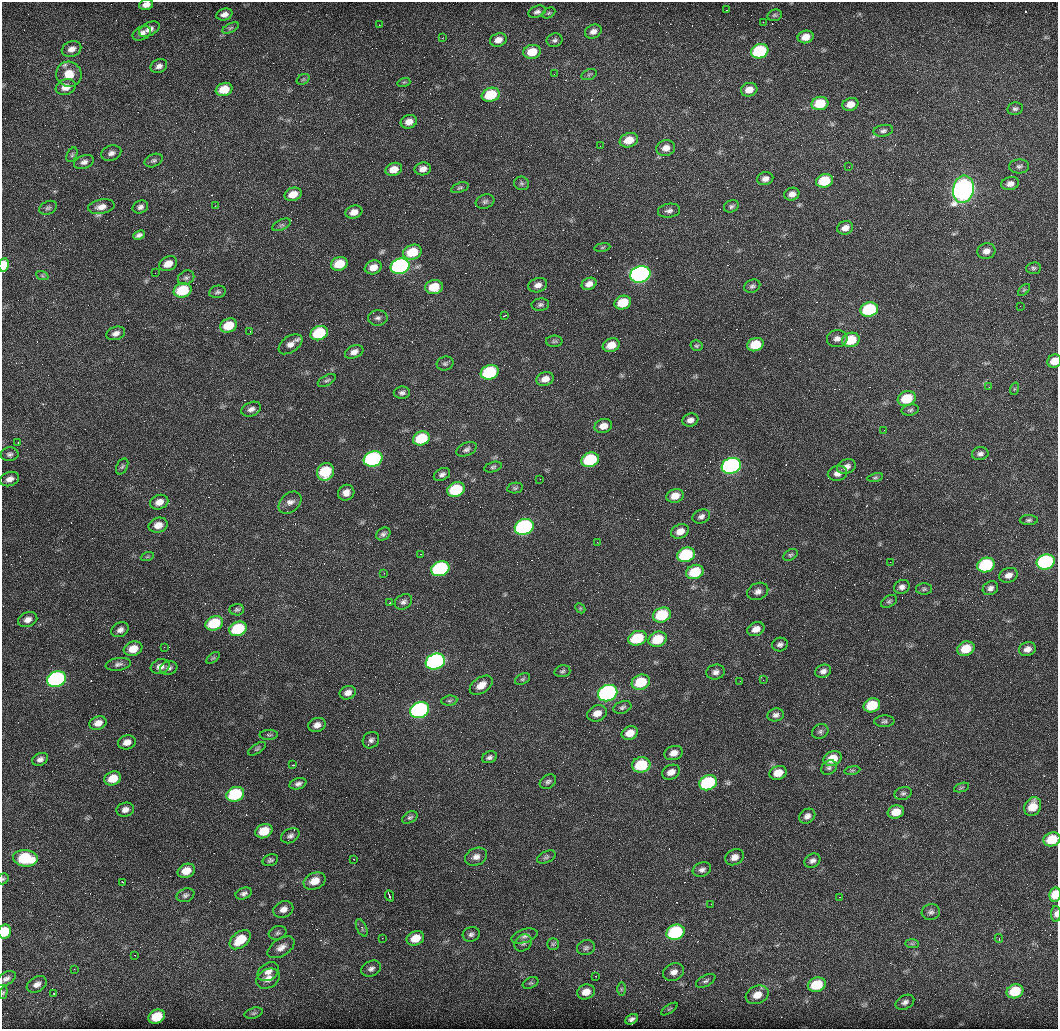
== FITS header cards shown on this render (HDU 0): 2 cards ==
NAXIS1  =                 1056 /fastest changing axis
NAXIS2  =                 1027 /next to fastest changing axis

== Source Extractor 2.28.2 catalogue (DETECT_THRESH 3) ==
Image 1056 x 1027 px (HDU 0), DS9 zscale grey, 1 PNG px = 1 image px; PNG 1060 x 1031 px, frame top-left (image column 1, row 1027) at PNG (2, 2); each listed source drawn as its Kron ellipse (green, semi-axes under 4 px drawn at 4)
Background 2930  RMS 110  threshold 315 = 3 sigma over >= 5 px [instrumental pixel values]
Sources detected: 294; all 294 listed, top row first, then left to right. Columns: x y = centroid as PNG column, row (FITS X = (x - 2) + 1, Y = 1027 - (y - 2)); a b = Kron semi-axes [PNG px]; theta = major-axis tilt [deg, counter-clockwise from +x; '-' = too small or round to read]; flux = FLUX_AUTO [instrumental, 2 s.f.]
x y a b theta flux
146 5 7 5 13 4.3e+04
727 10 2 2 - 4.2e+03
537 12 9 5 21 2.2e+04
549 13 7 5 27 1.0e+04
224 14 8 6 17 3.7e+04
775 15 7 5 15 1.4e+04
763 22 3 2 - 8.2e+03
379 25 2 2 - 4.4e+03
230 28 9 4 27 1.4e+04
149 29 11 6 28 4.3e+04
593 31 8 6 25 3.7e+04
142 33 9 6 28 3.4e+04
806 37 8 6 15 7.6e+04
442 38 4 3 - 4.6e+03
498 40 8 6 18 5.1e+04
555 40 8 6 9 2.0e+04
71 49 10 7 22 4.6e+04
760 51 9 7 17 5.8e+05
532 52 9 7 15 1.4e+05
159 66 9 6 24 2.9e+04
69 74 13 12 - 1.2e+05
554 74 2 2 - 3.8e+03
589 75 8 5 22 1.4e+04
303 79 7 5 31 1.1e+04
404 82 6 4 17 9.5e+03
66 87 10 7 20 6.8e+04
224 89 8 6 18 1.4e+05
749 90 8 6 17 6.9e+04
491 95 9 7 17 2.7e+05
820 103 8 6 16 2.1e+05
850 104 8 6 18 6.9e+04
1015 109 8 6 10 1.8e+04
409 122 8 6 19 5.6e+04
883 131 10 6 11 2.1e+04
629 140 9 7 20 1.1e+05
600 146 2 2 - 4.5e+03
666 148 9 7 15 5.3e+04
111 153 10 7 18 3.1e+04
72 155 8 5 65 1.3e+04
154 160 9 6 23 2.0e+04
84 162 10 6 21 3.1e+04
1019 166 10 7 4 2.3e+04
849 167 2 2 - 3.6e+03
394 169 8 6 19 8.1e+04
423 169 8 6 10 4.3e+04
765 179 8 6 13 3.6e+04
824 181 8 6 17 2.5e+05
522 183 7 6 - 1.6e+04
1010 184 9 6 14 4.1e+04
460 188 9 5 18 1.4e+04
963 189 14 10 79 6.7e+06
293 194 9 6 18 8.8e+04
792 194 7 6 - 4.1e+04
485 201 10 7 20 2.1e+04
215 206 2 2 - 5.1e+03
731 206 8 6 24 1.7e+04
101 207 13 7 10 5.4e+04
140 207 8 6 24 2.5e+04
48 208 9 6 26 1.8e+04
669 211 11 7 8 2.7e+04
354 212 8 6 17 5.9e+04
281 225 10 5 26 1.6e+04
845 228 8 6 18 5.0e+04
139 235 6 4 23 2.1e+04
602 247 8 4 9 1.2e+04
986 251 9 8 - 4.6e+04
412 252 10 7 18 2.1e+05
168 264 9 7 25 7.4e+04
339 264 8 6 18 1.6e+05
4 265 7 5 80 1.5e+05
400 266 9 7 19 1.9e+06
373 267 9 6 19 6.9e+04
1034 268 7 5 5 1.5e+04
155 273 2 2 - 4.8e+03
640 274 10 8 15 3.0e+06
42 275 6 4 -20 1.1e+04
186 278 8 7 - 1.9e+04
589 284 8 5 25 4.1e+04
538 285 9 7 19 4.1e+04
752 286 8 6 23 1.9e+04
434 287 9 7 13 1.6e+05
183 290 9 7 20 3.2e+05
1024 290 7 4 45 1.2e+04
217 292 8 6 10 1.8e+04
623 303 8 6 19 1.9e+05
540 305 9 6 8 1.9e+04
1020 306 2 2 - 2.4e+04
869 309 9 7 16 5.6e+05
505 315 3 2 - 6.0e+03
378 318 10 7 4 2.4e+04
229 326 9 6 23 1.6e+05
250 331 2 2 - 3.3e+03
116 333 9 6 20 3.4e+04
319 333 9 7 21 3.8e+05
837 339 10 8 6 3.7e+04
851 340 9 7 18 2.3e+05
554 341 8 5 2 1.6e+04
290 344 13 8 35 4.8e+04
611 345 8 6 21 8.8e+04
755 345 8 6 19 2.0e+05
696 346 6 5 - 1.2e+04
354 352 10 6 23 3.9e+04
1054 361 7 6 - 9.1e+04
445 363 8 7 - 1.7e+04
490 372 9 7 19 5.7e+05
545 379 9 6 18 6.1e+04
327 380 10 5 28 1.5e+04
989 387 3 3 - 6.1e+03
1014 389 6 4 71 1.0e+04
402 393 8 6 2 2.2e+04
907 399 9 7 21 2.2e+05
251 409 10 7 23 3.1e+04
910 410 9 5 10 1.5e+04
690 420 8 6 16 3.5e+04
603 426 9 7 15 6.3e+04
884 430 2 2 - 3.6e+03
421 438 9 6 20 3.0e+05
18 443 3 2 - 3.9e+03
466 449 11 6 26 2.4e+04
10 454 9 7 2 2.2e+04
980 454 8 6 12 2.6e+04
373 459 9 7 20 1.3e+06
590 460 9 7 18 4.8e+05
731 466 10 8 19 2.4e+06
122 467 8 5 62 1.5e+04
493 467 9 5 15 1.5e+04
846 467 10 7 20 3.9e+04
325 472 9 8 - 3.1e+05
837 473 10 7 15 4.2e+04
442 474 8 6 27 2.5e+04
875 477 8 4 10 1.1e+04
10 479 9 7 20 4.1e+04
540 479 2 2 - 3.9e+03
515 488 8 5 10 1.3e+04
456 490 9 7 21 4.3e+05
346 493 8 7 - 4.7e+04
675 496 9 7 17 8.1e+04
159 502 9 7 20 5.9e+04
290 503 13 9 42 4.7e+04
701 516 9 6 24 2.5e+04
1029 520 9 5 1 1.6e+04
158 525 9 7 18 6.6e+04
524 527 9 7 21 1.6e+06
680 531 9 7 25 6.5e+04
383 534 7 6 - 2.0e+04
597 542 2 2 - 3.5e+03
421 554 2 2 - 4.1e+03
686 555 9 7 19 5.4e+05
790 555 8 5 30 1.4e+04
147 557 6 4 19 9.2e+03
890 562 2 2 - 3.6e+03
1046 562 9 7 19 1.4e+06
986 565 9 7 18 6.2e+05
440 569 9 7 21 1.0e+06
695 572 9 7 22 2.5e+05
384 573 3 2 - 6.3e+03
1008 575 9 7 18 4.3e+04
902 587 8 6 29 2.9e+04
990 588 8 6 29 2.8e+04
924 589 8 5 1 1.5e+04
758 591 11 8 25 3.6e+04
889 601 9 5 29 1.5e+04
403 602 9 7 32 2.5e+04
389 603 3 2 - 8.4e+03
580 608 6 4 -45 8.4e+03
237 610 7 5 5 1.4e+04
662 615 9 7 22 3.3e+05
28 620 10 7 21 4.1e+04
214 623 9 7 21 3.2e+05
238 629 9 7 21 4.1e+05
756 629 9 6 22 5.5e+04
120 630 9 7 29 3.3e+04
637 638 9 7 20 2.9e+05
657 639 9 7 22 2.1e+05
780 644 8 7 - 2.2e+04
164 647 3 3 - 3.3e+03
133 649 9 7 19 9.3e+04
966 649 9 7 21 1.5e+05
1027 649 8 7 - 4.2e+04
213 658 8 4 36 1.2e+04
435 662 10 7 21 2.2e+06
118 664 12 6 9 2.7e+04
160 666 9 7 19 4.4e+04
169 668 9 7 18 2.3e+04
562 671 8 5 16 1.5e+04
823 671 8 6 22 3.0e+04
716 672 9 7 14 3.2e+04
57 679 10 7 22 1.7e+06
522 679 8 5 26 1.3e+04
763 680 2 2 - 3.7e+03
740 681 2 2 - 3.7e+03
641 682 9 7 21 2.6e+05
481 685 13 7 34 6.5e+04
348 693 8 6 21 4.1e+04
608 693 10 8 22 2.6e+06
449 701 8 5 6 1.3e+04
872 705 8 6 21 2.4e+05
622 707 9 6 19 1.8e+04
420 710 10 7 20 1.9e+06
597 713 10 7 24 6.4e+04
776 715 8 6 10 2.5e+04
884 721 10 5 1 1.8e+04
98 723 9 6 20 5.3e+04
317 725 9 7 19 4.2e+04
820 731 8 7 - 2.1e+04
630 733 8 6 23 8.1e+04
269 735 9 5 3 1.4e+04
371 740 9 7 45 2.7e+04
127 742 9 7 14 5.0e+04
257 749 10 4 34 1.3e+04
674 753 9 7 18 5.3e+04
489 757 8 5 21 2.2e+04
833 758 9 7 24 1.3e+05
40 759 8 6 26 2.9e+04
293 765 4 3 - 6.3e+03
641 765 9 7 10 3.2e+05
829 767 8 6 35 1.9e+04
852 770 8 4 8 1.2e+04
671 772 9 7 25 5.2e+04
778 773 9 6 18 9.1e+04
113 778 8 6 24 1.2e+05
548 782 9 6 33 2.0e+04
708 783 9 7 20 6.2e+05
298 784 9 5 18 2.5e+04
961 788 8 3 19 1.0e+04
903 793 9 6 17 1.8e+04
235 794 9 7 22 4.9e+05
1033 807 10 8 58 1.3e+05
125 810 9 7 12 3.6e+04
896 812 8 6 16 9.4e+04
807 816 8 7 - 3.3e+04
410 817 8 5 30 1.6e+04
264 831 9 7 24 1.6e+05
290 836 10 7 28 2.6e+04
1052 839 9 7 18 1.9e+05
476 857 11 8 24 4.3e+04
546 857 10 5 26 1.7e+04
734 857 9 7 27 4.4e+04
25 858 12 8 -6 3.9e+05
354 859 2 2 - 3.6e+03
270 860 8 5 21 1.7e+04
812 861 8 6 30 2.6e+04
702 870 9 7 20 2.7e+04
186 871 9 7 23 9.7e+04
3 879 6 5 - 1.0e+04
315 881 11 8 22 9.6e+04
123 882 3 2 - 6.3e+03
244 893 8 5 22 2.4e+04
185 895 9 6 22 2.1e+04
1055 895 7 5 77 1.5e+05
389 896 6 2 -68 1.1e+04
839 897 2 2 - 4.1e+03
711 904 2 2 - 3.4e+03
283 909 10 8 25 4.7e+04
931 912 9 8 - 2.6e+04
1056 914 8 5 89 3.2e+04
362 928 9 5 -66 1.8e+04
5 932 7 6 - 1.9e+05
676 932 9 7 21 6.5e+05
278 933 9 6 15 1.9e+04
471 934 8 7 - 2.3e+04
524 936 13 6 17 3.2e+04
382 938 2 2 - 4.1e+03
415 938 9 7 24 1.1e+05
999 939 4 3 - 9.8e+03
240 940 12 7 38 1.9e+05
523 943 9 7 44 2.4e+04
553 944 6 6 - 1.4e+04
912 944 7 4 -1 1.2e+04
281 947 15 8 33 5.1e+04
586 948 9 7 18 2.2e+04
135 955 2 2 - 4.9e+03
74 969 2 2 - 4.2e+03
371 969 10 7 25 3.0e+04
268 972 11 8 35 4.8e+04
674 972 11 8 23 4.5e+04
596 976 3 2 - 3.8e+03
6 979 10 6 29 2.8e+04
268 979 12 9 30 6.2e+04
706 981 10 5 28 2.0e+04
531 983 8 5 24 1.4e+04
37 984 11 7 29 4.2e+04
817 985 9 7 20 2.6e+05
621 989 6 4 90 1.2e+04
1015 991 8 7 - 2.3e+05
586 992 9 7 20 7.1e+04
3 993 6 4 72 9.4e+03
54 994 4 3 - 5.5e+03
757 995 12 8 22 8.3e+04
905 1002 10 6 28 2.9e+04
669 1009 9 3 33 1.0e+04
254 1013 9 5 16 1.4e+04
157 1017 8 6 27 1.9e+05
631 1019 6 5 - 2.3e+04
At the frame edge (FLAGS 8, measured only in part): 9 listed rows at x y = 146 5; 4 265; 1054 361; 1052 839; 3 879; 1055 895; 1056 914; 5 932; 3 993